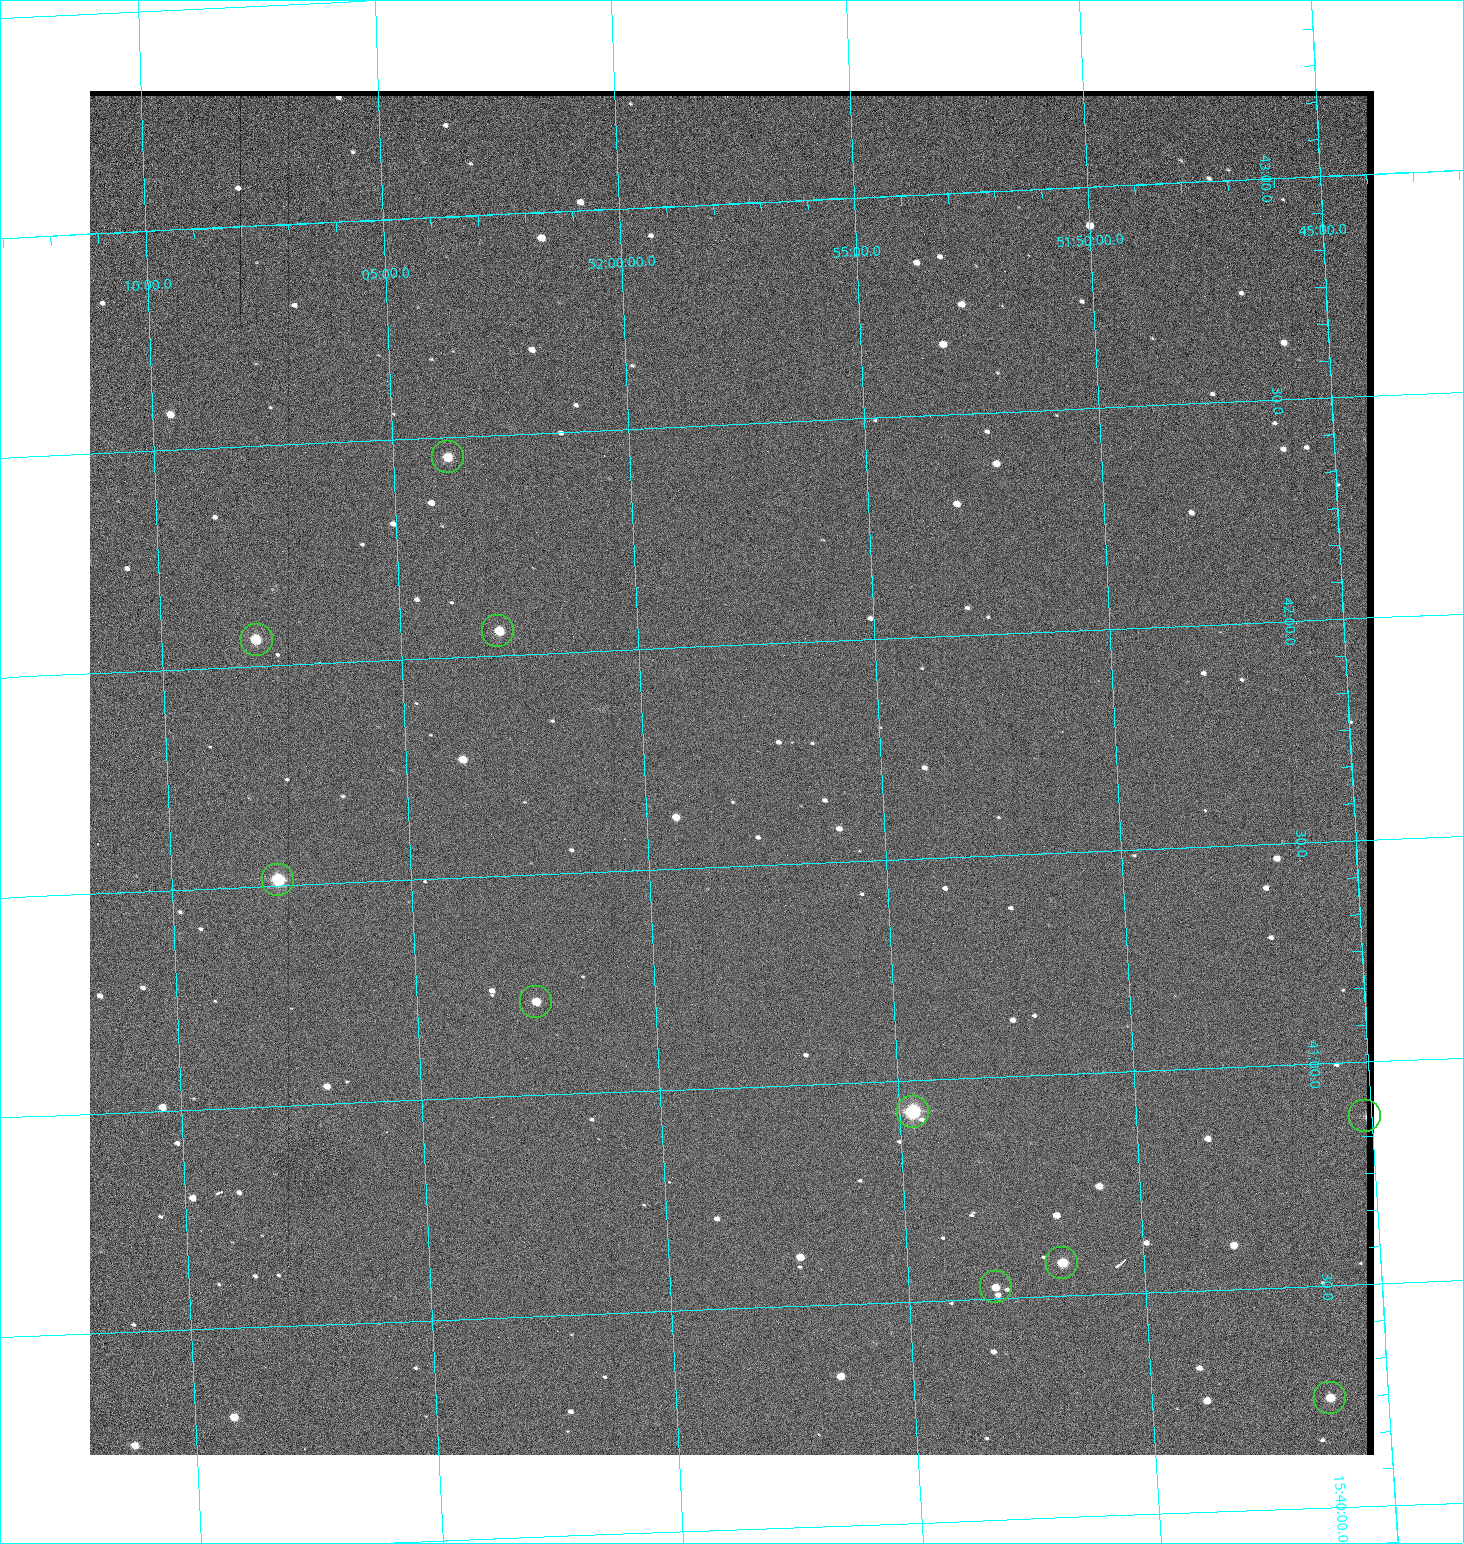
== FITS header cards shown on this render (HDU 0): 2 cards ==
NAXIS1  =                 1284 / length of data axis 1
NAXIS2  =                 1364 / length of data axis 2

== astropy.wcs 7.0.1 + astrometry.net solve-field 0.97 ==
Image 1284 x 1364 px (HDU 0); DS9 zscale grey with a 90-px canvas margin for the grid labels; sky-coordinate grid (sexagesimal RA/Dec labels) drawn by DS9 from the SOLVED WCS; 10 Tycho-2 reference stars matched to detected sources circled (green)
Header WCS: RA---TAN/DEC--TAN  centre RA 15:41:43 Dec +51:58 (235.43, +51.97 deg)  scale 1.26 arcsec/px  FOV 26.9' x 28.5'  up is +92 deg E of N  parity flipped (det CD > 0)
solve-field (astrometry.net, Tycho-2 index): VERIFIED the header's WCS against the Tycho-2 star catalogue (9 matches, 0 conflicts) and refined it, rather than solving blind
Solved WCS: RA---TAN-SIP/DEC--TAN-SIP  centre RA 15:41:43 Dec +51:58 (235.43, +51.97 deg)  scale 1.27 arcsec/px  FOV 27.1' x 28.5'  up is +93 deg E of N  parity flipped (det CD > 0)
The solver's refit moves the header's centre by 2.9 arcsec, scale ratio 1.008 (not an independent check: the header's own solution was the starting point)
Tycho-2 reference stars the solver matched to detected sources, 10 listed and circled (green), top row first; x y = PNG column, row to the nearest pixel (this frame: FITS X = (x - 90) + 1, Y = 1364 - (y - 91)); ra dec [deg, ICRS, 3 dp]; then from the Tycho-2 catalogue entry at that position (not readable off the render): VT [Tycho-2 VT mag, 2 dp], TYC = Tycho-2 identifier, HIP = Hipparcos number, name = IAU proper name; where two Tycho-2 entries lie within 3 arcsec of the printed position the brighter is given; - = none
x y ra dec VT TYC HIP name
448 457 235.614 +52.064 11.61 3489-1132-1 - -
498 631 235.514 +52.049 11.19 3489-1407-1 - -
257 640 235.515 +52.133 11.12 3489-1380-1 - -
278 880 235.378 +52.130 9.31 3489-1322-1 76850 -
536 1002 235.303 +52.042 11.52 3489-958-1 - -
913 1112 235.232 +51.912 9.59 3489-824-1 - -
1365 1116 235.219 +51.752 10.98 3489-1435-1 - -
1062 1263 235.143 +51.862 10.97 3489-1016-1 - -
996 1287 235.131 +51.886 12.29 3489-908-1 - -
1330 1398 235.062 +51.771 11.53 3489-1453-1 - -